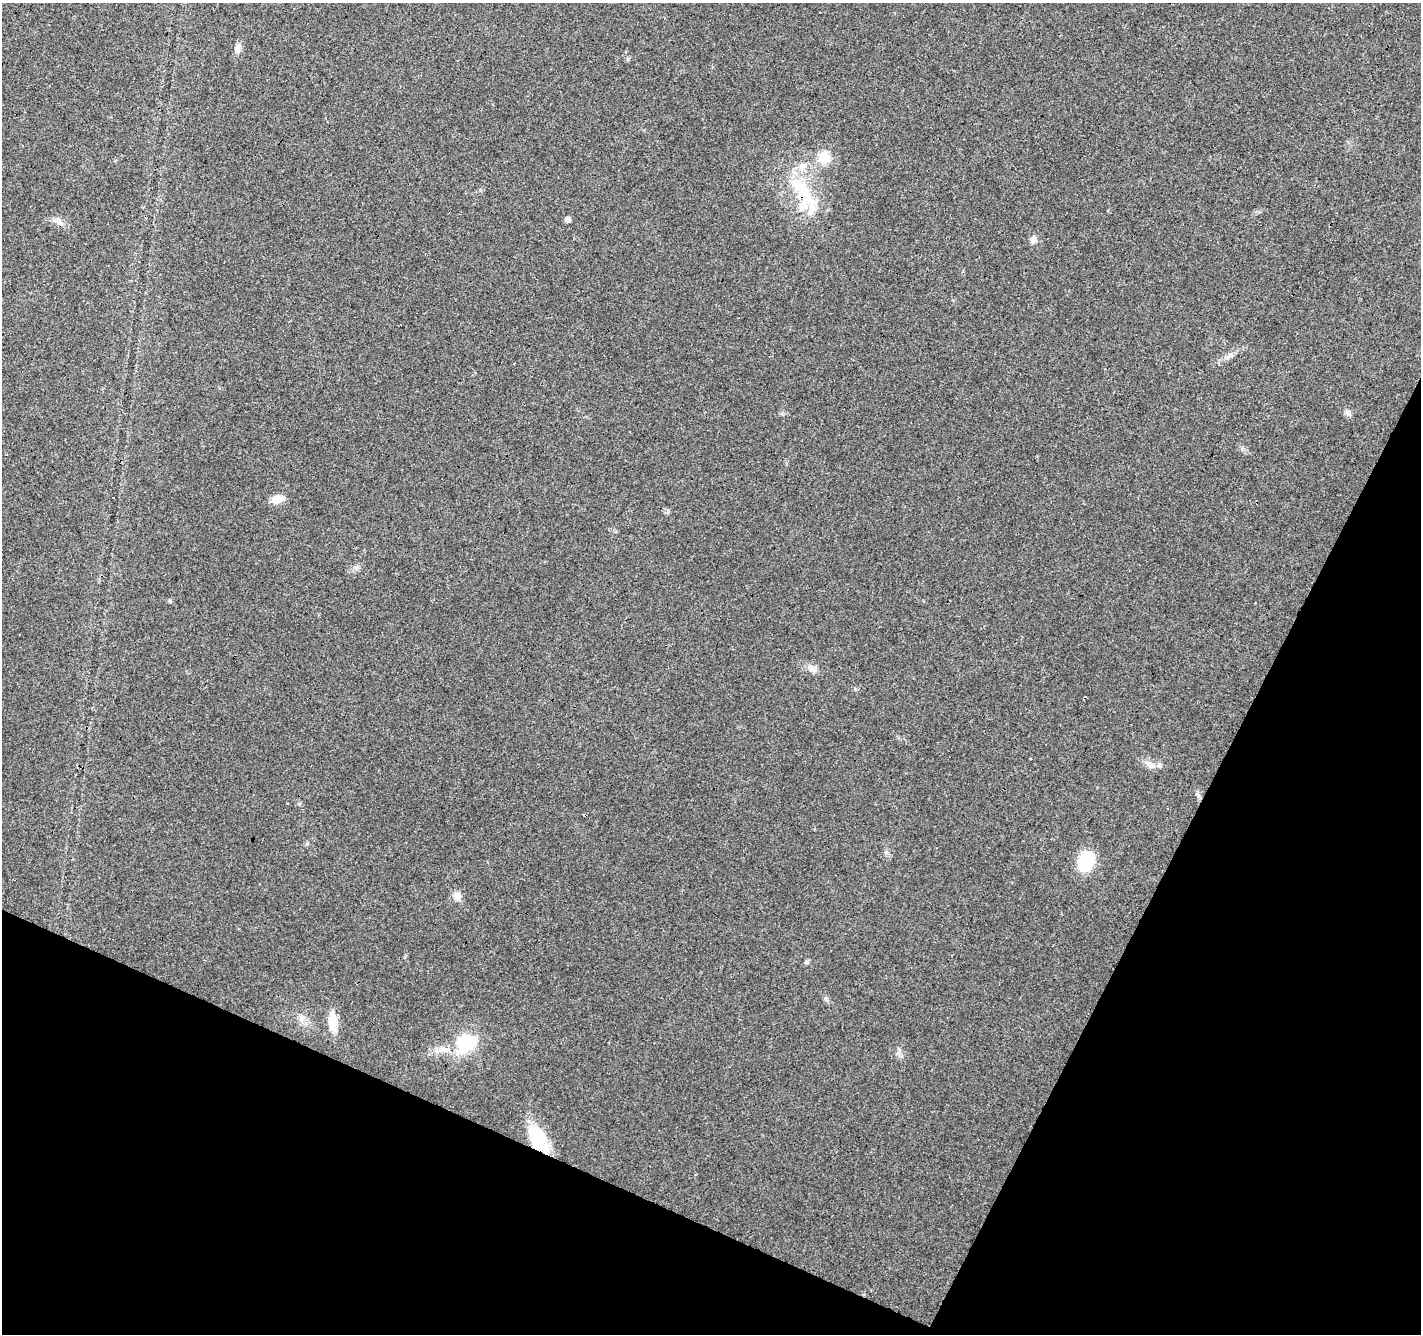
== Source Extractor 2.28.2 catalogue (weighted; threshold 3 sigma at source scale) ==
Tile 15 of 4 x 4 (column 3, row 4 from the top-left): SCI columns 2840-4258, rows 202-1533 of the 5684 x 5795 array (HDU 1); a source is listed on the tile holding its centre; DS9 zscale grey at full resolution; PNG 1423 x 1336 px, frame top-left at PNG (2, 3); no overlay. Shown black and unused: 23% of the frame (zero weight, under 3 of 4 exposures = <1% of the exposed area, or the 3 px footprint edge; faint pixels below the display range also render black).
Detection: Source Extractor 2.28.2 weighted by HDU 2 'WHT'; one run over the whole footprint, this tile lists its part. Background 0.04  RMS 0.0035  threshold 0.0158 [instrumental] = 3 sigma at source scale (4.5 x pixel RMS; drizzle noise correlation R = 1.50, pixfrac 1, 0.0396/0.0396 arcsec/px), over >= 5 px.
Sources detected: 30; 1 inside a brighter object's white glare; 6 cosmic-ray / hot-pixel residue — not listed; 2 inside a brighter listed object's ellipse — not listed separately; the other 21 listed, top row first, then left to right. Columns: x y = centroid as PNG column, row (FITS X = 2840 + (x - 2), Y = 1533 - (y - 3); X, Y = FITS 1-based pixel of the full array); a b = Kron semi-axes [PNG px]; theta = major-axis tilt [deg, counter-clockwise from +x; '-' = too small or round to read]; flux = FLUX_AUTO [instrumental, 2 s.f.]
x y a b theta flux
238 49 11 7 82 1.7
628 59 5 5 - 0.57
824 157 7 6 - 25
802 190 40 17 -53 18
568 220 5 5 - 1.5
58 221 16 7 -27 2
1033 240 9 9 - 1.6
1229 355 9 4 19 1.1
1348 413 11 6 -52 1.2
277 499 15 9 15 3.9
170 601 6 3 -71 0.37
812 669 10 8 -44 1.7
1150 765 17 7 -36 2.4
1086 862 19 15 61 17
457 896 12 9 -64 2.4
806 962 7 5 0 0.65
301 1019 10 7 23 1.7
333 1022 17 9 -87 8.5
465 1043 21 18 15 20
444 1049 19 9 -7 4.3
538 1139 35 17 -65 18
Overlapping masked pixels (flux is a lower limit): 2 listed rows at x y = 802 190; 538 1139
Unlisted compact peaks at least as high as the median listed source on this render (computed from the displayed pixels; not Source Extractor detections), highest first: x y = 356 567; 826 998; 898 1053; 855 689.